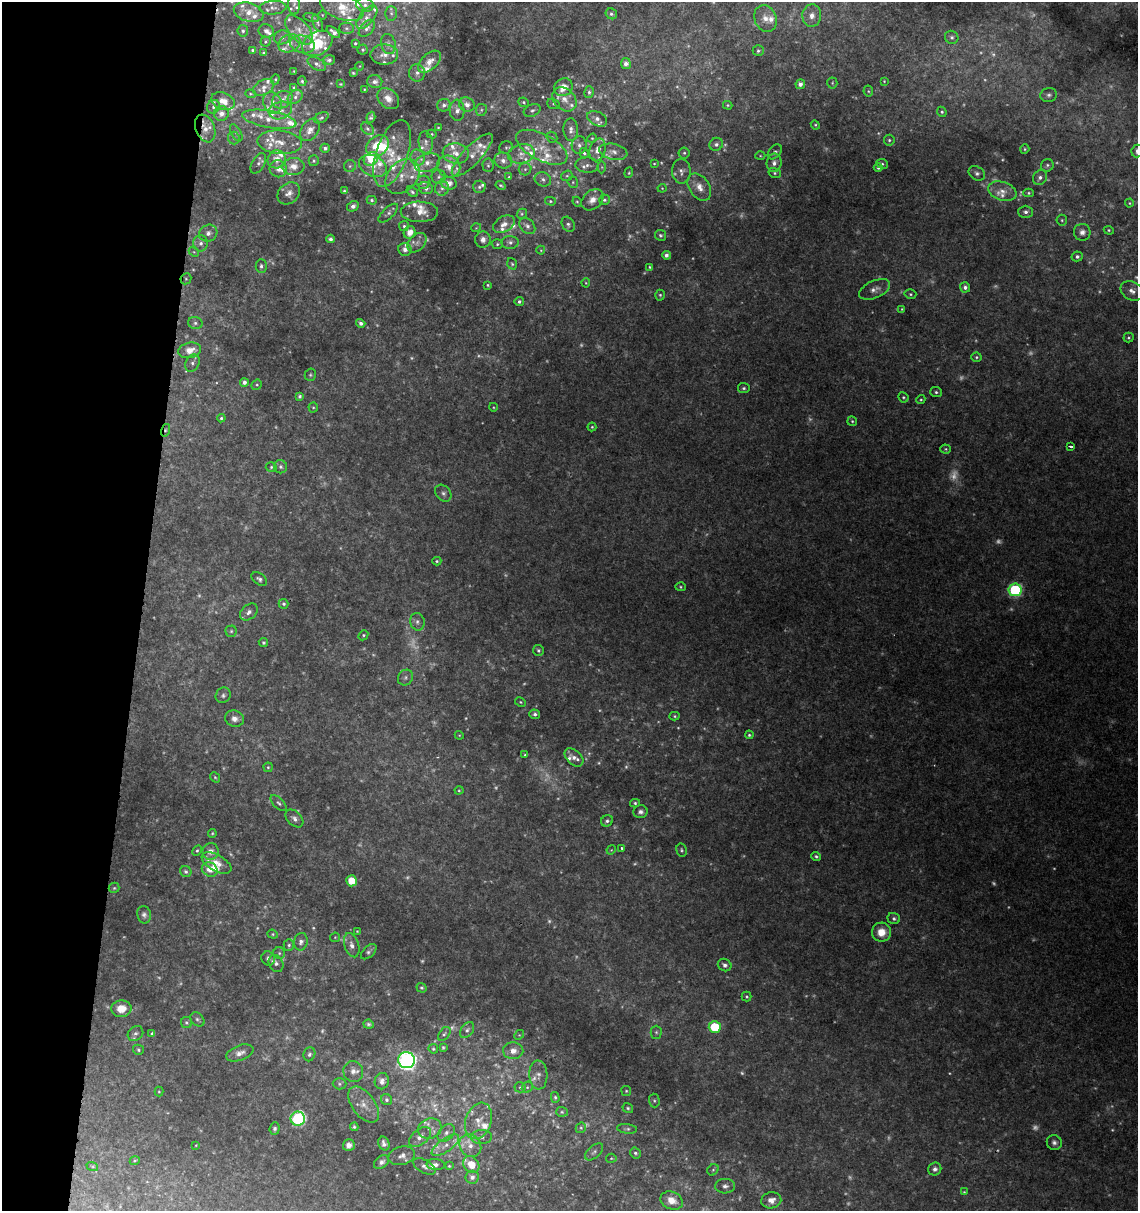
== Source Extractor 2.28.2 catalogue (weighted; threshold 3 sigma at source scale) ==
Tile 9 of 4 x 4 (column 1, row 3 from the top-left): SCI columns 228-1363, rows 1219-2427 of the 5057 x 4845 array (HDU 1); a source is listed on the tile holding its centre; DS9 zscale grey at full resolution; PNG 1140 x 1213 px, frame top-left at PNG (2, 2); each listed source drawn as its Kron ellipse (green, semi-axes under 4 px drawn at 4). Shown black and unused: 12% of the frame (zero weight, under 2 of 3 exposures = <1% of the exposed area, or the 3 px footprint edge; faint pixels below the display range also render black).
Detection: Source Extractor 2.28.2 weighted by HDU 2 'WHT'; one run over the whole footprint, this tile lists its part. Background 0.0279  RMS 0.005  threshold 0.0225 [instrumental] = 3 sigma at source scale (4.5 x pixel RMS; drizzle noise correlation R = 1.50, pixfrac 1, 0.0396/0.0396 arcsec/px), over >= 5 px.
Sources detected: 592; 157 too faint to see at this stretch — neither listed nor drawn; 87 inside a brighter listed object's ellipse — not listed separately; the other 348 listed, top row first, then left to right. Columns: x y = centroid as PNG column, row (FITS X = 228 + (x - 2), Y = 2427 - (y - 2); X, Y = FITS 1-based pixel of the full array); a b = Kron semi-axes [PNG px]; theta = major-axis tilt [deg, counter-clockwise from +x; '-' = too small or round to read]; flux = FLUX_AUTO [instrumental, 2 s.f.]
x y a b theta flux
294 4 10 6 -89 1.7
365 5 9 7 -14 2.5
342 7 23 12 -20 11
273 8 13 7 3 2.2
249 12 15 9 -16 5.7
391 13 7 6 - 1.3
611 14 6 5 - 1.2
322 15 5 3 - 0.42
812 16 11 9 83 4.9
311 17 8 3 -14 0.79
367 17 14 7 50 3.5
765 18 14 11 -64 5.3
318 23 9 4 -68 1
346 28 7 5 -1 1.2
367 28 10 6 49 2.1
299 30 17 9 -48 6.6
243 31 6 5 - 1.2
266 31 7 6 - 2.1
333 32 8 4 -37 2.1
282 37 8 7 - 2.2
952 37 7 6 - 1.6
265 42 5 5 - 0.81
289 43 11 8 25 4.4
317 43 16 11 29 20
355 43 3 3 - 0.63
302 44 13 8 -15 4.3
388 44 10 7 -75 2.6
253 50 4 3 - 0.78
363 50 5 5 - 0.88
758 51 5 5 - 1.1
264 53 4 3 - 0.87
384 55 14 10 0 4.7
329 60 5 5 - 1.3
429 62 14 8 43 5.1
317 64 10 5 -31 1.8
626 64 5 5 - 2.5
360 66 4 3 - 0.38
294 71 3 2 - 0.41
353 73 3 3 - 0.65
417 73 8 8 - 2.3
275 79 5 4 - 0.59
302 81 5 4 - 0.94
884 81 4 3 - 0.48
375 82 7 6 - 2.1
832 83 5 5 - 0.79
341 84 3 3 - 0.49
800 84 5 4 - 3.2
264 87 11 7 28 3.1
563 87 10 8 34 7
294 88 4 4 - 1.1
364 89 3 2 - 0.36
868 91 5 5 - 0.75
589 92 6 5 - 1.2
250 94 5 4 - 0.68
1049 95 8 7 - 1.7
295 97 8 6 41 1.8
388 99 12 9 -41 4.9
564 99 13 10 -46 5.6
282 100 10 8 28 3.4
223 101 12 8 -19 6.2
524 102 5 5 - 0.9
272 103 11 9 -68 4.6
553 104 6 5 - 0.81
444 105 7 6 - 1.8
467 105 8 7 - 3.2
728 105 5 4 - 0.75
213 107 7 6 - 1.4
280 110 12 8 16 3.7
457 110 10 7 -87 2.8
481 110 6 5 - 1
532 110 9 6 22 1.6
942 112 5 4 - 0.97
221 113 7 7 - 3.1
371 117 5 4 - 1.2
321 118 8 5 28 1.2
269 119 27 8 -10 8.1
597 119 11 7 -27 2.6
815 125 5 4 - 0.7
438 127 4 3 - 0.5
205 128 14 9 -68 4.6
367 129 7 5 -40 1.3
310 130 12 8 57 5.1
571 130 11 7 -87 3
236 133 9 5 -60 1.4
432 134 5 4 - 0.68
552 137 6 5 - 0.78
234 138 6 5 - 1
592 138 5 4 - 0.64
889 140 5 5 - 0.99
280 142 22 11 -5 8.4
426 142 11 7 -85 2.6
716 144 7 6 - 1.8
579 145 9 7 84 2.3
377 146 12 9 34 16
542 147 28 13 -28 11
325 148 4 4 - 1.6
506 148 7 6 - 1.1
1025 149 5 4 - 0.7
598 150 11 8 75 4.4
1137 151 6 5 - 2.3
613 152 14 8 -11 3.4
775 152 8 5 49 1.4
392 153 35 16 71 16
456 153 13 10 -5 5.7
584 153 5 4 - 1.1
684 153 5 5 - 0.93
521 154 13 9 13 4.9
472 155 28 9 47 6.7
760 156 5 3 - 0.54
418 157 8 7 - 2.5
276 159 9 8 - 5.6
371 159 8 6 38 6.4
503 160 9 8 - 3.3
314 161 5 5 - 0.89
258 163 11 6 60 1.9
427 163 13 8 21 4.8
774 163 9 7 84 2.9
654 164 4 3 - 0.49
882 164 6 4 -23 0.88
488 165 7 5 -87 1.1
587 165 12 7 -2 2.9
1047 165 6 6 - 1.2
293 166 11 8 3 5.6
350 166 6 6 - 1.1
373 166 14 10 -26 5.8
449 167 12 10 -30 6.2
602 167 6 4 -89 0.82
878 168 4 4 - 1.1
278 169 9 8 - 3.8
525 169 6 6 - 1.3
681 171 12 9 -88 2.9
629 173 5 4 - 0.69
775 173 6 5 - 0.95
977 173 9 6 -34 1.8
402 176 20 14 47 9.2
567 176 6 5 - 0.79
439 177 7 7 - 1.5
509 177 4 4 - 0.71
1040 178 8 6 55 2
543 179 8 7 - 1.9
423 182 7 6 - 1.6
573 182 6 5 - 0.75
449 183 8 6 -17 4.1
501 185 5 3 - 0.78
479 187 6 6 - 1.5
699 187 15 10 -55 6.1
426 188 7 6 - 2.5
442 188 7 7 - 1.8
662 188 4 4 - 0.51
344 191 3 3 - 0.83
1002 191 15 9 -18 4.9
412 192 6 4 -37 1
289 193 12 9 43 4
1028 193 5 4 - 0.84
372 200 5 4 - 1.1
592 200 12 9 40 4.6
604 200 5 5 - 1
550 201 5 4 - 0.77
577 202 5 4 - 0.7
1129 203 4 4 - 0.57
353 206 6 5 - 2.2
419 212 18 10 -1 6.6
1026 212 7 6 - 1.9
388 213 12 5 43 1.6
522 214 5 4 - 0.77
1062 220 5 5 - 0.9
504 224 11 7 30 3.6
568 224 8 6 -62 1.5
404 226 5 5 - 1
527 226 9 6 -49 2.2
476 228 5 3 - 0.41
1109 230 5 4 - 0.72
410 232 6 5 - 5.2
1082 232 8 8 - 2.8
208 233 9 8 - 2.9
660 235 6 5 - 1.1
331 239 4 4 - 1.9
483 239 8 8 - 2.4
510 242 8 6 -3 1.8
201 243 8 7 - 2.5
417 243 11 7 48 2.7
497 244 5 5 - 0.91
405 249 6 6 - 2.9
541 250 4 4 - 0.51
194 252 5 4 - 0.83
666 255 4 4 - 2.3
1077 256 5 5 - 1.6
512 264 6 4 -71 0.87
261 266 7 5 -90 1.4
650 267 4 3 - 0.82
186 279 6 5 - 0.88
586 283 4 4 - 0.56
488 285 3 3 - 0.64
965 287 5 5 - 2.1
875 289 16 8 24 3.7
1132 291 12 9 -30 3.5
910 294 6 4 -15 0.92
660 295 5 4 - 0.87
519 301 4 4 - 1.3
902 309 4 4 - 0.58
195 323 7 6 - 1.5
361 323 5 4 - 2
1129 338 5 5 - 0.84
190 350 11 7 12 7.3
976 357 5 4 - 0.93
192 363 9 6 62 1.9
310 375 6 5 - 0.91
244 382 4 4 - 2.2
257 385 5 4 - 0.8
744 388 6 5 - 1.1
936 392 6 5 - 1.2
300 396 4 3 - 1.2
903 397 5 5 - 0.85
921 400 5 4 - 0.75
313 407 5 4 - 0.68
493 407 4 3 - 0.49
221 418 4 4 - 0.83
852 421 5 4 - 0.77
592 427 4 4 - 0.7
166 430 6 4 76 0.99
1071 446 3 3 - 5.9
946 449 5 4 - 0.8
271 467 5 5 - 0.9
281 467 6 6 - 1.5
443 493 9 7 -50 1.9
437 561 4 4 - 0.84
259 579 9 5 -38 1.6
680 587 5 4 - 0.74
1015 590 6 6 - 67
284 604 5 4 - 1.2
249 612 10 7 41 2.9
417 622 9 7 -76 2.1
231 631 5 5 - 0.91
363 635 5 4 - 0.84
263 642 5 4 - 0.96
538 650 5 5 - 1
405 678 8 7 - 1.7
223 695 8 7 - 1.6
520 702 6 4 -27 0.75
535 714 5 5 - 1.6
675 716 5 4 - 0.77
234 719 9 8 - 3.8
459 735 4 3 - 0.48
749 735 4 4 - 0.9
525 755 4 4 - 0.7
574 757 11 7 -42 2.7
268 767 4 4 - 0.75
215 777 5 4 - 0.71
459 790 4 4 - 0.59
278 803 10 5 -45 1.4
635 803 5 4 - 0.95
641 812 7 6 - 1.9
294 818 10 7 -44 2.4
607 821 6 5 - 1.5
212 833 4 3 - 0.74
622 848 4 3 - 0.96
611 850 5 4 - 0.58
681 850 7 5 -80 1
197 851 6 4 61 0.87
210 851 8 8 - 4.2
816 856 5 4 - 1.1
217 863 16 8 -30 6.7
210 869 8 6 -32 5
186 871 6 5 - 1.4
351 881 5 5 - 9.3
114 888 5 5 - 0.78
144 915 9 6 -79 2
894 918 6 5 - 1.5
357 931 4 3 - 0.49
881 932 9 9 - 7.9
273 934 5 4 - 0.69
335 937 5 4 - 0.59
301 942 9 6 80 2.4
289 945 6 5 - 1.1
352 945 12 7 -72 3
369 952 9 5 44 1.5
279 953 6 6 - 1
268 958 7 6 - 2.3
276 963 9 7 -62 2.1
725 965 7 6 - 1.8
422 988 5 4 - 0.84
746 997 5 5 - 0.82
121 1009 10 8 4 8.4
197 1019 8 6 -43 1.2
186 1023 6 5 - 1.1
368 1024 5 4 - 1.1
715 1027 6 5 - 24
467 1030 9 6 55 1.6
656 1032 6 5 - 1
135 1033 8 6 40 1.8
152 1034 3 3 - 1
444 1034 8 5 54 1.1
519 1035 5 4 - 0.63
443 1047 4 3 - 0.65
433 1049 5 4 - 0.74
138 1050 5 5 - 0.96
513 1051 10 8 -3 4.6
240 1053 14 7 20 3.5
309 1054 7 5 71 1.5
406 1060 8 8 - 170
353 1071 10 10 - 3.5
538 1075 14 9 -87 3.4
382 1081 8 7 - 3.2
339 1084 7 5 -1 1
520 1087 5 5 - 0.82
527 1087 6 5 - 1
626 1091 5 5 - 0.68
159 1092 5 4 - 0.6
555 1097 5 4 - 0.87
386 1100 6 5 - 1.3
654 1101 7 5 -87 1
364 1105 21 11 -53 6.8
628 1108 5 4 - 0.87
562 1112 6 5 - 0.88
298 1119 7 7 - 88
478 1121 19 13 70 7.7
354 1127 4 4 - 1
581 1128 5 5 - 0.81
275 1129 6 5 - 1.4
430 1129 12 10 20 4.2
627 1129 10 4 -7 1.2
446 1133 10 7 48 2.7
420 1137 13 7 40 3.4
482 1137 10 7 3 2.6
1054 1143 7 7 - 2.1
384 1144 7 5 -67 2.3
196 1145 3 3 - 0.38
349 1145 6 5 - 3
445 1145 16 6 36 4
470 1146 12 10 -51 5.4
594 1152 11 6 42 1.5
635 1153 5 5 - 1.1
402 1156 13 9 15 3.3
611 1158 5 4 - 0.65
135 1161 5 3 - 0.6
381 1162 8 6 38 2.2
436 1165 9 5 -5 2.3
471 1165 9 7 -53 9
92 1166 6 4 -18 0.72
424 1166 12 6 -29 2.3
449 1166 4 4 - 0.6
935 1169 7 6 - 2
713 1170 6 5 - 0.96
472 1177 6 6 - 2.6
725 1186 10 7 1 2.4
964 1192 4 3 - 0.61
771 1200 10 8 9 4.4
672 1201 11 8 -23 6.2
Overlapping masked pixels (flux is a lower limit): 2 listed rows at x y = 205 128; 166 430
Isophote crosses this tile's border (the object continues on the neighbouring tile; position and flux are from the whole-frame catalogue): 2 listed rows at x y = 294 4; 1137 151